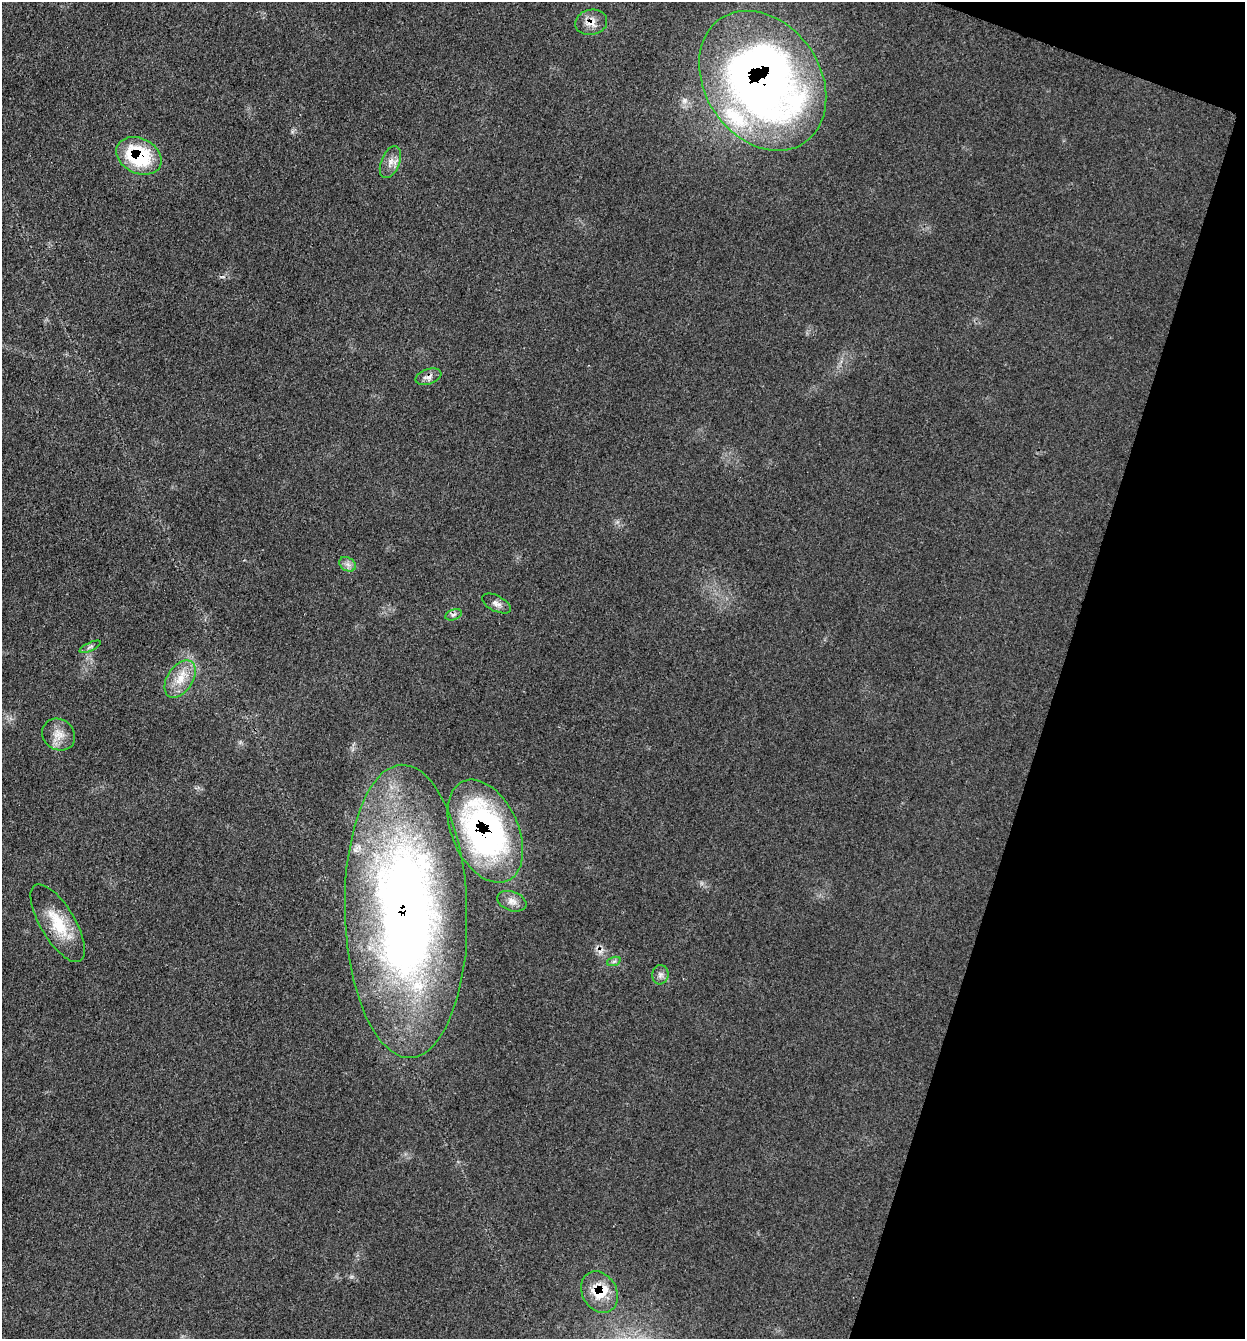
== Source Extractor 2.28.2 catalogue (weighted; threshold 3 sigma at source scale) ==
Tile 8 of 4 x 4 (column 4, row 2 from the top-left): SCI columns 3997-5239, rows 2680-4016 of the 5375 x 5358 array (HDU 1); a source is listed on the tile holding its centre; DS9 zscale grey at full resolution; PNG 1247 x 1341 px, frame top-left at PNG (2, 2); each listed source drawn as its Kron ellipse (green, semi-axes under 4 px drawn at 4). Shown black and unused: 16% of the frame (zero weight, under 3 of 4 exposures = <1% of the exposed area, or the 3 px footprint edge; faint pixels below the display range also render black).
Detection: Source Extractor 2.28.2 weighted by HDU 2 'WHT'; one run over the whole footprint, this tile lists its part. Background 0.0857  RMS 0.0065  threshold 0.029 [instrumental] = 3 sigma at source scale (4.5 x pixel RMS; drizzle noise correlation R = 1.50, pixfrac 1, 0.05/0.05 arcsec/px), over >= 5 px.
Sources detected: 20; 2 inside a brighter listed object's ellipse — not listed separately; the other 18 listed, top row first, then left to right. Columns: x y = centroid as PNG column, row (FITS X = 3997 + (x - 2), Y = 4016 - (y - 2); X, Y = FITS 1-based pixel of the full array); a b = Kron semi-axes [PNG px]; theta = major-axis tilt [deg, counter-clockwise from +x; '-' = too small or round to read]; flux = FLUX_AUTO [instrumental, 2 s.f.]
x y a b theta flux
591 22 16 12 10 7.3
763 81 75 57 -56 500
139 156 24 17 -25 50
390 162 17 9 68 5.6
428 377 13 7 19 3.8
348 564 9 6 -35 2.7
496 603 16 7 -27 3.6
454 615 8 5 20 2.1
90 647 12 2 25 1.3
180 679 21 12 57 12
59 735 17 15 -38 8.5
485 831 55 33 -66 190
512 901 15 9 -20 4.8
406 911 147 61 -88 640
58 923 44 17 -59 25
614 961 7 4 19 1.3
660 975 9 8 - 2.7
599 1292 22 17 -60 20
Overlapping masked pixels (flux is a lower limit): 7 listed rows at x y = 591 22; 763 81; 139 156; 428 377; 485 831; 406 911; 599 1292